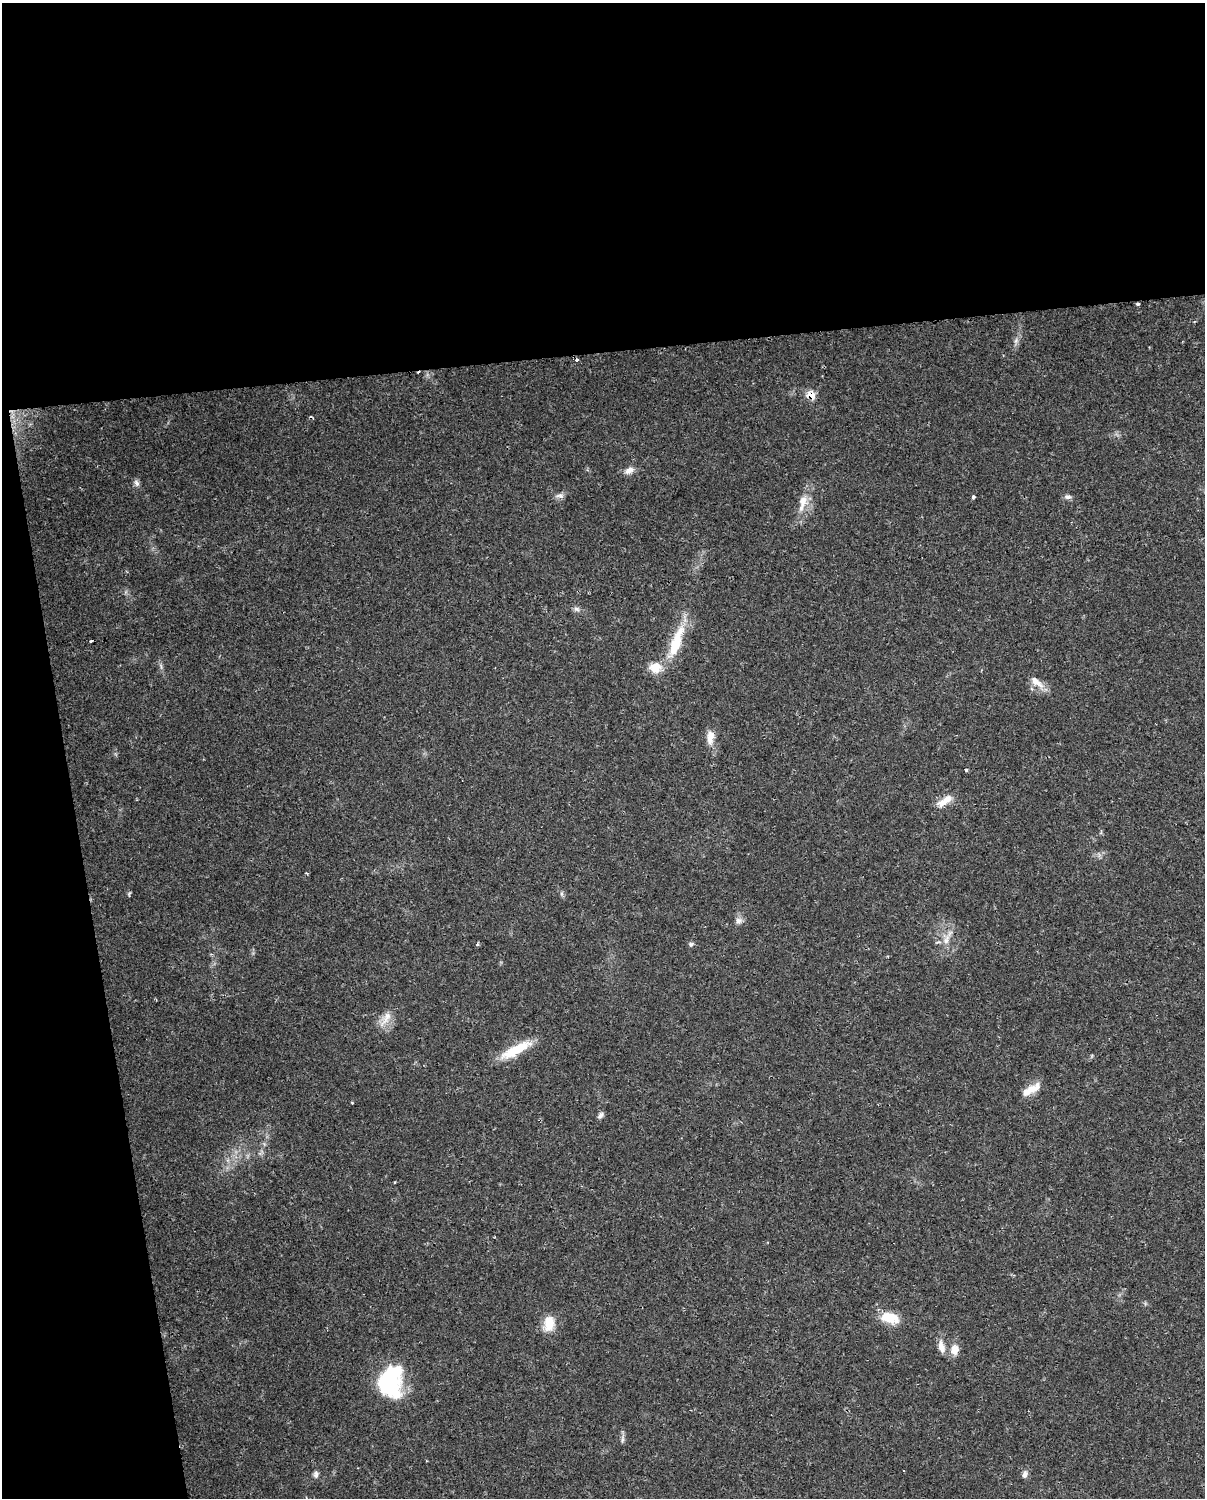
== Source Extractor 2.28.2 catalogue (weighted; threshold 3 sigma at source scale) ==
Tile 1 of 4 x 3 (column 1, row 1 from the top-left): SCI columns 1-1203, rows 3020-4515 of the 4812 x 4588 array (HDU 1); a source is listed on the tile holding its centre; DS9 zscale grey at full resolution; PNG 1207 x 1500 px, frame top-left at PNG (2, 3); no overlay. Shown black and unused: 29% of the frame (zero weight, under 2 of 3 exposures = <1% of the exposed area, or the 3 px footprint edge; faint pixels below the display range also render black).
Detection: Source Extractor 2.28.2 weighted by HDU 2 'WHT'; one run over the whole footprint, this tile lists its part. Background 0.0362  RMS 0.0036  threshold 0.0163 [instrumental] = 3 sigma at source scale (4.5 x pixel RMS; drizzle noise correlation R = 1.50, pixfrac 1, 0.0396/0.0396 arcsec/px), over >= 5 px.
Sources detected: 42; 2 inside a brighter object's white glare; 3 cosmic-ray / hot-pixel residue — not listed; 1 inside a brighter listed object's ellipse — not listed separately; the other 36 listed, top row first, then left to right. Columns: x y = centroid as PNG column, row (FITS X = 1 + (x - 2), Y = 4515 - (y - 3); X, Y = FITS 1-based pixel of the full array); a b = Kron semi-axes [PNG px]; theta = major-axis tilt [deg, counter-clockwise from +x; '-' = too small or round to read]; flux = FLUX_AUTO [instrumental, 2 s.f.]
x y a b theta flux
1138 304 4 3 - 1.3
1016 341 8 6 70 1.2
811 395 10 8 -33 4.1
629 470 14 8 26 2.4
137 483 10 6 -59 1.3
560 496 13 7 -2 1.5
973 497 3 3 - 1.2
1068 497 9 6 -11 1.2
803 502 27 11 73 6
577 609 8 6 -17 1.1
91 641 3 2 - 0.5
676 642 51 13 70 15
161 666 11 3 -79 0.85
655 668 15 13 9 5.6
1037 682 24 9 -38 3.9
710 737 19 9 85 4
966 770 4 3 - 0.5
947 799 19 11 41 4
562 894 8 4 82 0.65
739 921 9 9 - 1.7
946 940 16 8 65 3.4
477 944 5 5 - 0.47
691 944 7 6 - 0.79
386 1019 27 8 57 4.1
516 1050 42 11 28 11
1033 1088 23 10 33 5.1
600 1115 9 6 49 1.2
394 1182 4 2 - 0.3
890 1318 23 13 -16 8
549 1323 20 13 82 6.8
941 1347 17 8 -76 3
955 1350 12 10 81 4
389 1386 51 14 56 18
622 1439 13 5 83 1.1
316 1474 10 6 89 1.2
1025 1474 11 7 71 1.5
Overlapping masked pixels (flux is a lower limit): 2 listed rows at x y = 1138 304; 811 395